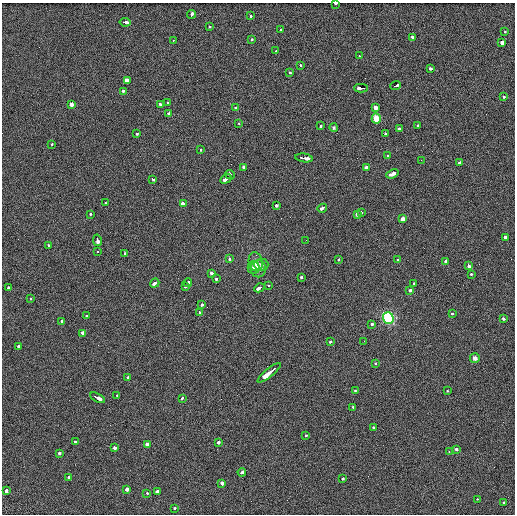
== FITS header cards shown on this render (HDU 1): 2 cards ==
NAXIS1  =                  513 / length of data axis 1
NAXIS2  =                  512 / length of data axis 2

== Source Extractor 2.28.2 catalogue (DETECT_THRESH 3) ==
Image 513 x 512 px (HDU 1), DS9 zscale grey, 1 PNG px = 1 image px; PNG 517 x 516 px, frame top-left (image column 1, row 512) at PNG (2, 3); each listed source drawn as its Kron ellipse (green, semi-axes under 4 px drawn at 4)
Background 3.14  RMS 5.3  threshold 16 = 3 sigma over >= 5 px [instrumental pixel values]
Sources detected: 125; all 125 listed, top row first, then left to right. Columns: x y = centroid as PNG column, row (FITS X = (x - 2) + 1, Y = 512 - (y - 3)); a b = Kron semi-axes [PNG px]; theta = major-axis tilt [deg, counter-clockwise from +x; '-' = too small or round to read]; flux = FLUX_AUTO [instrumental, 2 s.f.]
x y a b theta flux
335 3 4 2 - 1800
191 14 4 3 - 4300
250 16 4 3 - 2800
125 22 5 3 - 3800
210 27 3 3 - 1300
281 30 3 3 - 2100
505 32 3 2 - 1000
413 37 3 3 - 2600
173 40 3 2 - 740
252 40 3 3 - 1800
502 42 3 3 - 27000
276 51 3 2 - 760
359 56 3 3 - 8200
301 66 3 3 - 2200
431 69 3 3 - 2400
290 72 3 3 - 1300
127 80 4 3 - 7200
396 86 5 3 - 4000
361 88 7 3 0 11000
123 91 3 3 - 2400
504 97 3 3 - 1600
168 103 3 3 - 1100
71 104 3 3 - 13000
160 104 4 3 - 3400
235 108 3 2 - 2500
376 108 3 3 - 19000
168 113 3 3 - 1600
376 118 5 4 - 7500
238 123 3 2 - 1300
321 126 4 3 - 1900
418 126 3 3 - 1700
334 128 4 4 - 680
400 128 3 3 - 4700
137 134 3 3 - 2900
385 134 3 3 - 2200
52 144 3 2 - 800
200 150 3 3 - 870
388 156 3 3 - 1900
304 158 9 3 -8 11000
421 160 2 2 - 240
459 163 4 3 - 2700
244 167 3 3 - 13000
366 168 3 3 - 12000
392 174 6 3 21 5600
230 175 5 3 - 3500
152 179 3 3 - 2200
226 179 6 3 30 5900
105 203 3 2 - 1200
183 204 3 3 - 25000
276 205 3 3 - 4000
322 208 5 3 - 2900
361 212 3 3 - 1600
91 214 3 3 - 820
357 214 3 3 - 3100
403 219 3 3 - 6200
505 237 3 3 - 2300
97 240 6 3 -78 6200
306 240 2 2 - 200
49 246 3 3 - 1500
98 251 3 3 - 860
125 254 3 3 - 2000
229 259 3 3 - 1800
338 260 3 3 - 1100
397 260 3 2 - 820
446 261 3 3 - 4800
256 262 9 7 -76 2200
261 265 7 6 - 1000
469 266 4 3 - 4200
253 267 6 6 - 890
258 269 8 7 - 2200
212 273 4 3 - 2700
471 274 3 3 - 1200
217 278 3 3 - 2200
301 278 3 3 - 1500
155 283 5 3 - 4500
187 283 4 3 - 3100
414 283 3 2 - 660
269 285 3 2 - 810
185 286 3 3 - 2200
9 288 3 3 - 12000
259 288 5 3 - 5000
410 290 3 3 - 2900
30 299 3 3 - 790
202 305 3 3 - 4300
200 312 4 3 - 1900
452 314 3 3 - 1200
87 316 3 3 - 1500
388 318 6 5 - 41000
503 319 3 3 - 2500
62 321 3 3 - 1700
372 324 3 3 - 2100
83 333 4 3 - 3500
364 341 2 2 - 250
331 342 3 3 - 1900
19 346 3 3 - 2400
475 358 5 4 - 1700
376 363 3 3 - 980
269 373 14 3 39 19000
128 377 3 2 - 1300
355 390 3 3 - 1100
447 391 3 3 - 790
117 395 3 3 - 930
97 398 8 3 -26 7700
183 398 3 3 - 9600
353 407 3 2 - 2000
374 427 3 3 - 1700
306 435 3 3 - 2100
76 442 3 3 - 6900
218 442 3 3 - 3400
147 444 4 3 - 1100
115 448 3 3 - 3300
456 449 3 3 - 2500
449 452 3 2 - 700
59 453 3 3 - 11000
242 472 4 3 - 4300
69 477 3 2 - 2000
342 479 3 3 - 1700
222 483 3 3 - 5000
127 489 3 3 - 15000
6 490 4 3 - 4000
157 492 3 3 - 10000
147 493 3 2 - 1400
477 499 3 2 - 1700
504 503 3 3 - 2800
174 508 3 3 - 1800
At the frame edge (FLAGS 8, measured only in part): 1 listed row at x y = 335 3